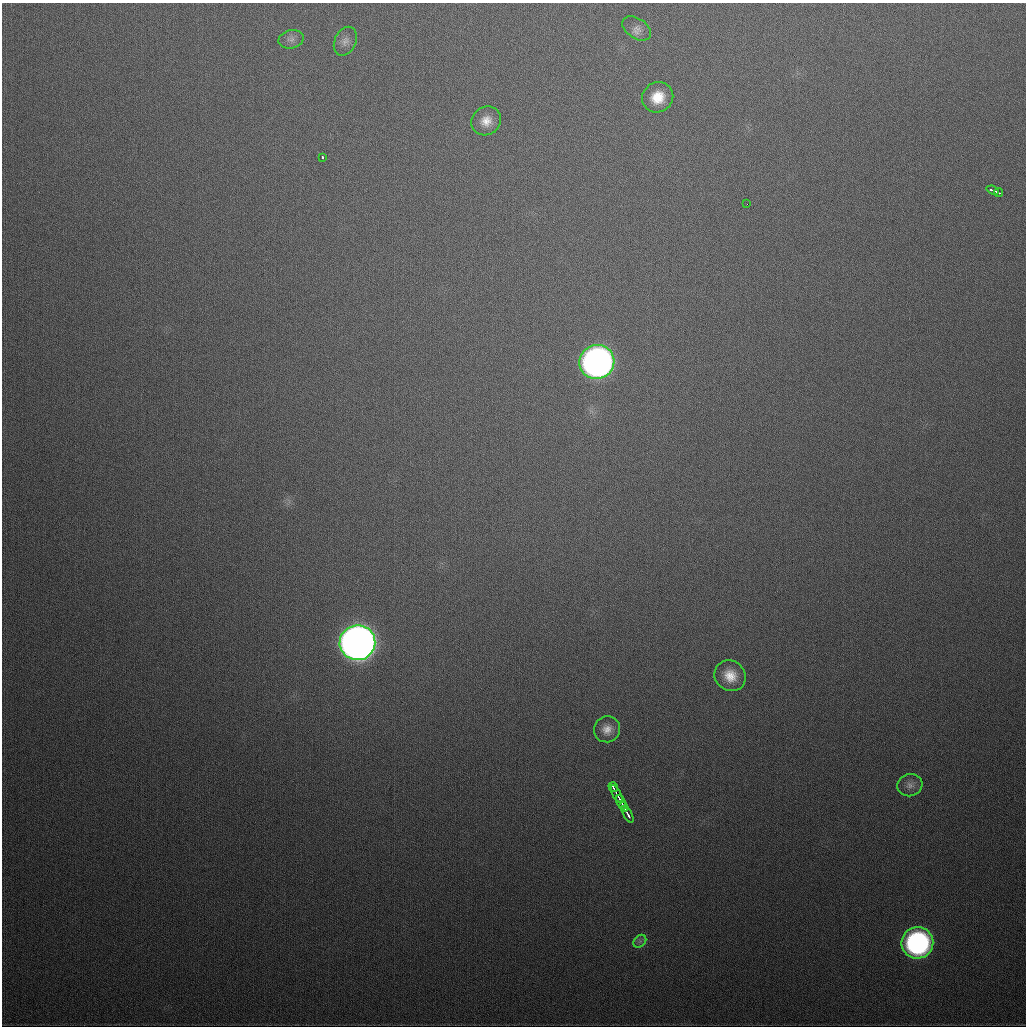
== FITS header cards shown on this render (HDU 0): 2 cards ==
NAXIS1  =                 1024
NAXIS2  =                 1024

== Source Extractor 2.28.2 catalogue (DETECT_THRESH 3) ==
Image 1024 x 1024 px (HDU 0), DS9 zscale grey, 1 PNG px = 1 image px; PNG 1028 x 1028 px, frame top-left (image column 1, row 1024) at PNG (2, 3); each listed source drawn as its Kron ellipse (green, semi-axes under 4 px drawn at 4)
Background 401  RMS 15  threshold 44.3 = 3 sigma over >= 5 px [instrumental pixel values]
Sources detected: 21; all 21 listed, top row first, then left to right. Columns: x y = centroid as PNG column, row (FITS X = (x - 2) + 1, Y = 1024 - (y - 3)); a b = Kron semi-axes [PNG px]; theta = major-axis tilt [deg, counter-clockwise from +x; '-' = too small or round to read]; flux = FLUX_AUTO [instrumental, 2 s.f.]
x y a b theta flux
637 28 16 10 -34 7.6e+03
291 39 12 9 14 5.7e+03
345 41 15 10 65 7.3e+03
658 97 16 15 - 2.4e+04
486 121 15 14 - 1.4e+04
322 157 3 3 - 2.4e+03
993 190 6 3 -22 4.3e+03
998 193 5 2 - 2.8e+03
747 204 2 2 - 2.5e+03
597 362 17 17 - 6.6e+05
357 643 18 17 - 1.5e+06
730 676 16 15 - 1.9e+04
607 729 13 13 - 1.0e+04
910 785 12 11 - 7.1e+03
613 787 5 2 - 2.0e+03
617 794 10 2 -62 5.4e+03
621 802 7 3 -61 6.5e+03
624 807 5 2 - 4.4e+03
628 814 9 2 -62 4.0e+03
640 941 7 5 45 2.9e+03
917 943 16 15 - 2.5e+05